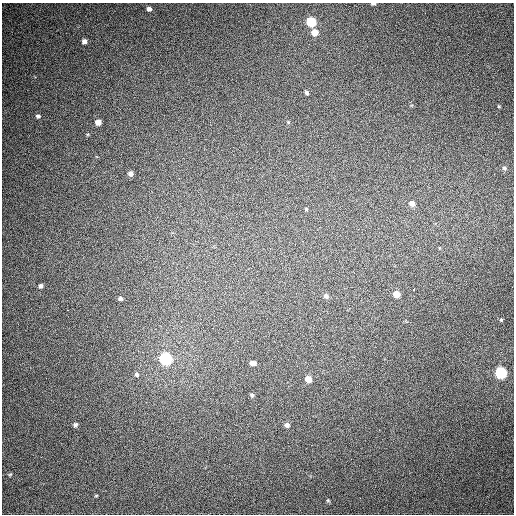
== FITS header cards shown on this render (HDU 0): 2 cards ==
NAXIS1  =                  512
NAXIS2  =                  512

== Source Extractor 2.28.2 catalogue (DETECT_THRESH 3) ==
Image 512 x 512 px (HDU 0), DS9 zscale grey, 1 PNG px = 1 image px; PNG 516 x 516 px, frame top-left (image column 1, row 512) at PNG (2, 3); no overlay
Background 404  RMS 10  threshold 31.1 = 3 sigma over >= 5 px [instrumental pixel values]
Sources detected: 32; all 32 listed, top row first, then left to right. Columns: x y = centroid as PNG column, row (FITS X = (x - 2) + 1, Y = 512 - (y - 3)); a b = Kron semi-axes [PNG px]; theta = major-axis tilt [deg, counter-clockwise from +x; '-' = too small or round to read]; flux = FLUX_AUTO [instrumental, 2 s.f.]
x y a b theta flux
373 4 4 2 - 1200
149 9 5 4 - 2100
311 22 6 5 - 44000
315 33 6 5 - 8000
84 41 5 4 - 2600
306 92 6 4 -68 1600
38 116 6 5 - 1700
98 122 5 5 - 4300
288 122 5 4 - 810
504 168 6 5 - 1500
131 173 6 5 - 2700
412 204 7 6 - 3700
306 209 4 4 - 710
439 248 5 3 - 500
41 286 5 5 - 1800
414 289 4 3 - 7200
396 294 6 5 - 7100
326 296 7 6 - 1800
120 299 6 5 - 1500
68 310 2 2 - 3300
501 320 4 4 - 720
166 359 6 6 - 120000
253 363 6 4 1 2600
501 373 6 6 - 93000
137 374 7 6 - 1700
308 379 6 5 - 7700
252 395 6 5 - 1300
75 425 5 4 - 1500
287 425 6 6 - 2400
10 474 5 4 - 910
96 496 5 3 - 590
328 500 5 4 - 790
At the frame edge (FLAGS 8, measured only in part): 1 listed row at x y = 373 4